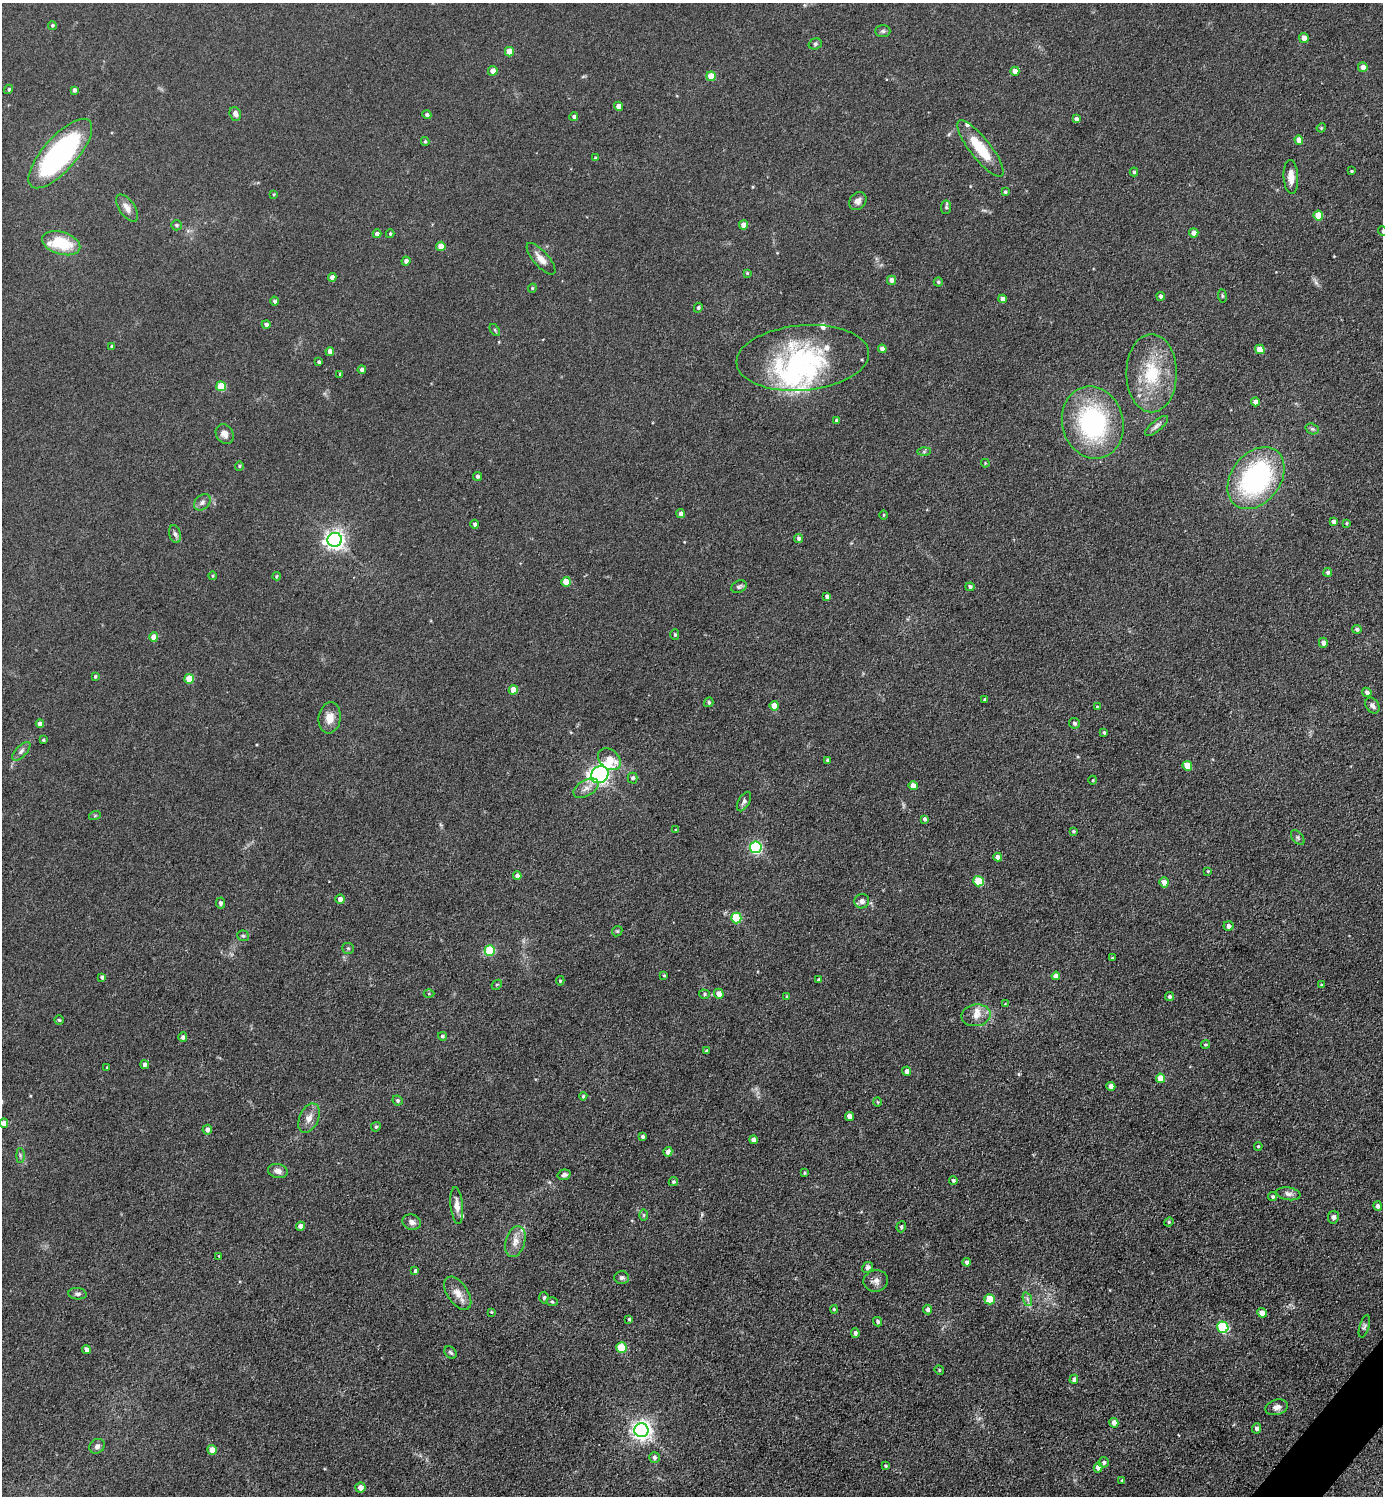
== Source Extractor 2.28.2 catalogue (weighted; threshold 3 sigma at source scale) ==
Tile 6 of 4 x 4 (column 2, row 2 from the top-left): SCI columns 1681-3061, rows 2989-4482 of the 5979 x 5977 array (HDU 1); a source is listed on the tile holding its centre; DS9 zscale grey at full resolution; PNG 1385 x 1498 px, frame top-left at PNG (2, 3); each listed source drawn as its Kron ellipse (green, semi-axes under 4 px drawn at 4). Shown black and unused: <1% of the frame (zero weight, under 3 of 5 exposures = <1% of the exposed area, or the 3 px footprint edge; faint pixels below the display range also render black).
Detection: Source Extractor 2.28.2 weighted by HDU 2 'WHT'; one run over the whole footprint, this tile lists its part. Background 0.0607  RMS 0.0073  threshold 0.0326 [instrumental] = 3 sigma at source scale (4.5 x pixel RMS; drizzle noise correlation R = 1.50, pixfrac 1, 0.05/0.05 arcsec/px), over >= 5 px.
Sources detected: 240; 3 inside a brighter object's white glare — neither listed nor drawn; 7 inside a brighter listed object's ellipse — not listed separately; the other 230 listed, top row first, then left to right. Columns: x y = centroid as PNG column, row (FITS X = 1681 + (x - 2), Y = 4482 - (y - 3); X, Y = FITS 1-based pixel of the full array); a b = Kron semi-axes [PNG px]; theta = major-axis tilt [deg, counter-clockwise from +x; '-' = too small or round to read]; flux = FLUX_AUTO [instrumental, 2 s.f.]
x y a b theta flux
52 25 4 4 - 0.94
883 31 7 6 - 1.6
1304 38 5 4 - 4.5
815 44 7 5 16 1.5
509 52 5 4 - 11
1363 67 5 4 - 4.8
493 71 5 5 - 4.8
1015 71 4 4 - 4.2
711 76 5 4 - 12
9 89 5 4 - 1.2
74 90 4 3 - 1.8
618 106 4 4 - 4.1
235 114 7 5 -70 3.1
427 115 4 4 - 1.7
574 117 4 4 - 1.6
1076 119 4 4 - 2.6
1321 128 5 3 - 0.7
1299 140 5 4 - 6.8
425 141 4 3 - 1
980 148 35 10 -52 24
60 153 44 17 48 140
595 158 4 3 - 1.2
1351 171 3 3 - 0.65
1134 172 4 4 - 1.3
1291 177 17 7 -86 7.5
1005 192 3 3 - 1
274 194 4 3 - 0.66
858 201 10 8 51 3.8
946 207 7 5 83 1.3
127 208 16 7 -55 5.1
1318 216 5 5 - 13
176 225 5 5 - 1.4
743 225 5 4 - 5
1382 231 5 3 - 0.59
1194 233 5 4 - 5
377 234 4 4 - 3.2
390 234 4 3 - 0.86
61 243 20 11 -17 27
441 246 4 4 - 9.9
541 259 20 7 -49 6.7
406 261 4 4 - 2.4
747 273 3 3 - 0.7
332 277 4 4 - 3.6
891 280 4 4 - 4
938 282 4 4 - 1.3
532 288 4 4 - 0.85
1161 296 4 4 - 2.1
1222 296 7 3 -82 0.85
1002 299 4 4 - 3.5
275 301 4 4 - 1.6
698 308 5 4 - 1.2
266 324 4 4 - 2
495 330 7 3 -54 0.94
112 347 4 4 - 1.9
882 349 4 4 - 3.6
1260 349 5 4 - 9.2
330 351 4 4 - 4.5
803 358 66 32 5 84
319 362 4 3 - 1.3
362 370 4 4 - 2.5
1152 373 39 25 -90 39
340 374 3 3 - 1
221 386 5 5 - 22
1255 402 4 4 - 4.3
837 421 4 4 - 1.9
1093 422 36 30 -75 100
1156 426 14 5 40 2.8
1312 429 7 5 -19 1.5
225 434 10 8 -57 4.4
924 452 6 4 2 1.1
985 463 4 3 - 0.59
239 466 4 4 - 0.85
477 476 4 4 - 1.5
1256 478 34 24 53 120
202 502 9 7 43 2.8
681 514 4 4 - 2.3
884 515 5 3 - 0.69
1334 522 4 4 - 2.9
1346 523 4 3 - 1
475 524 4 4 - 1.7
175 534 9 5 -74 2.1
799 538 4 4 - 1.7
335 540 7 7 - 340
1328 572 4 4 - 1.8
212 576 4 3 - 0.61
276 576 4 4 - 0.85
566 582 5 4 - 9.2
739 587 8 6 27 1.8
970 587 4 4 - 1.5
827 596 4 4 - 2.4
1357 629 5 4 - 1.7
675 635 5 4 - 0.93
154 637 4 4 - 7.9
1323 643 5 4 - 3.6
95 676 3 3 - 0.98
189 679 5 4 - 15
513 690 4 4 - 8.2
1367 692 5 4 - 2.2
984 700 3 3 - 0.99
709 702 5 4 - 1.3
774 706 5 4 - 8
1372 706 8 6 -55 2.7
1097 707 3 3 - 0.9
330 718 15 11 83 7.9
1074 723 5 5 - 2
40 724 4 4 - 3.9
1104 732 3 3 - 1.3
43 740 3 3 - 0.83
21 751 12 5 46 2.5
609 759 13 9 -40 12
827 760 3 3 - 1.1
1187 766 5 4 - 15
600 775 9 8 - 230
633 778 5 5 - 1.5
1093 780 4 3 - 0.62
913 786 4 4 - 5.6
586 788 13 8 29 4.8
744 802 10 5 61 2.5
95 815 6 4 20 0.82
924 819 4 4 - 1.8
676 830 4 3 - 0.68
1073 831 4 4 - 0.94
1298 837 9 5 -53 1.5
756 847 6 6 - 100
998 857 4 4 - 3.4
1208 871 3 3 - 0.69
517 876 4 4 - 3.1
978 881 5 5 - 25
1164 882 5 4 - 4.7
340 899 4 4 - 4.1
862 901 7 7 - 3.1
220 903 5 4 - 1.5
736 918 5 5 - 29
1228 926 5 4 - 3.2
617 931 5 4 - 1
243 936 6 5 - 1.3
348 948 6 5 - 1.1
490 951 5 5 - 33
1112 958 4 3 - 0.72
664 975 3 3 - 0.71
1056 976 4 4 - 3.8
102 977 4 4 - 2
819 980 4 4 - 1.4
560 981 5 4 - 0.9
497 985 5 3 - 0.79
1321 985 4 3 - 0.66
429 994 5 3 - 0.71
704 994 5 4 - 1.2
719 994 5 4 - 6.4
787 997 4 3 - 1.3
1170 997 4 4 - 1.8
1005 1004 4 3 - 0.58
976 1015 14 11 10 7
59 1020 5 4 - 1
442 1036 4 4 - 1.2
183 1037 5 4 - 2
1205 1044 4 4 - 0.98
706 1051 4 3 - 1.2
145 1065 4 4 - 2.4
107 1068 4 2 - 0.47
906 1071 5 4 - 2.9
1160 1078 5 4 - 10
1111 1086 4 4 - 5.6
583 1096 4 4 - 1
398 1101 5 4 - 1.5
877 1102 4 3 - 0.67
849 1116 4 4 - 4.8
309 1118 15 9 66 5.8
4 1123 4 4 - 5.5
376 1127 5 4 - 1.1
207 1130 5 5 - 2.9
643 1137 4 4 - 1.7
753 1140 4 4 - 3.2
1258 1146 4 3 - 0.91
668 1152 5 4 - 4.5
20 1155 7 4 -90 1.2
278 1171 10 7 -13 4
804 1173 4 3 - 0.89
564 1175 7 5 15 2.2
953 1180 4 4 - 1.6
673 1182 5 4 - 1.2
1288 1194 12 6 -10 2.7
1273 1197 4 4 - 1.2
457 1206 18 6 -84 5.5
1378 1206 5 4 - 2.2
644 1215 6 4 90 1
1333 1217 6 5 - 2.5
412 1222 10 7 -17 3.3
1169 1222 5 4 - 0.97
301 1226 4 4 - 4.1
901 1227 5 4 - 1.4
515 1242 16 9 74 6.8
219 1256 3 3 - 0.51
967 1262 4 4 - 2.4
868 1267 6 5 - 2.5
415 1271 4 3 - 1.4
622 1278 7 6 - 2
876 1281 12 10 11 4.4
458 1293 19 10 -56 7.6
77 1294 9 5 -7 2
544 1298 6 4 85 1.3
990 1299 5 5 - 21
1027 1299 7 4 -71 1.7
552 1302 6 3 -3 0.77
834 1309 4 4 - 0.94
928 1310 5 4 - 2.8
491 1312 3 3 - 0.63
1262 1313 5 4 - 6.6
629 1319 3 3 - 1.1
878 1322 5 4 - 1.5
1364 1326 11 5 73 1.8
1223 1327 6 5 - 54
855 1333 5 4 - 2
621 1348 5 5 - 28
86 1350 4 4 - 3.8
451 1353 7 5 -44 1.4
939 1370 5 4 - 0.74
1074 1379 4 4 - 2.4
1277 1407 11 7 15 3.7
1114 1423 5 4 - 4.6
1257 1428 5 4 - 2.3
641 1430 7 7 - 400
97 1446 8 7 - 2.6
212 1450 5 5 - 5.5
654 1457 5 5 - 2.4
1104 1462 5 5 - 1.9
886 1466 4 4 - 0.96
1098 1468 5 4 - 4.3
1122 1480 4 2 - 0.56
360 1487 5 5 - 4.8
Isophote crosses this tile's border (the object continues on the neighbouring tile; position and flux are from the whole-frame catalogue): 1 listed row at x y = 1382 231